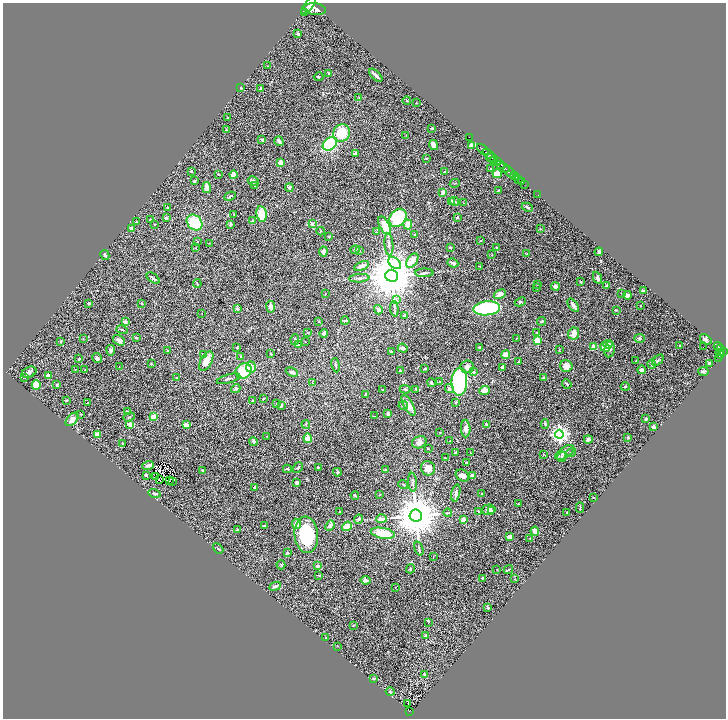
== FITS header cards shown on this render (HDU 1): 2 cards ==
NAXIS1  =                 1447
NAXIS2  =                 1432

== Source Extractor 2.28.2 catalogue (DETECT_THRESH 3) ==
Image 1447 x 1432 px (HDU 1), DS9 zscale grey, zoomed out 1/2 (1 PNG px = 2 x 2 image px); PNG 728 x 720 px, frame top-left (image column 2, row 1431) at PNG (3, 3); each listed source drawn as its Kron ellipse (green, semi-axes under 4 px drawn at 4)
Background 1.34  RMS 0.034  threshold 0.101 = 3 sigma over >= 5 px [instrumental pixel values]
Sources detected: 367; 32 cannot appear on this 1/2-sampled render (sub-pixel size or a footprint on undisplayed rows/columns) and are neither listed nor drawn; the other 335 listed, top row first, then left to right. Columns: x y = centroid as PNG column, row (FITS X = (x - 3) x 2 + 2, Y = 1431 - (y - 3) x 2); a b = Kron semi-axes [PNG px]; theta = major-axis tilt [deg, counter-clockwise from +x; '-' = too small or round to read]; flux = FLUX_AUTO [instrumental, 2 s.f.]
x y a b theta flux
308 6 10 3 51 5800
315 9 11 5 -8 8700
304 12 3 1 - 1800
298 34 4 2 - 13
267 66 2 1 - 2.3
329 73 2 2 - 5.1
376 75 8 2 -44 23
319 77 5 2 - 5.8
241 88 3 2 - 3.9
260 88 3 2 - 9.3
359 97 3 2 - 2.7
407 100 4 2 - 4.2
416 103 2 2 - 3.4
228 118 2 2 - 3.1
432 128 2 2 - 13
226 130 3 2 - 3.5
342 133 9 8 - 200
406 135 2 2 - 2.9
469 137 2 1 - 32
262 140 3 3 - 6.9
279 141 5 2 - 22
330 144 8 6 42 420
433 145 5 3 - 27
472 145 4 3 - 66
483 149 7 2 -42 2300
355 153 4 3 - 9.6
488 153 6 2 -35 2000
426 158 3 2 - 4.4
492 158 6 2 -10 540
494 160 4 2 - 540
497 161 3 3 - 1100
280 162 4 4 - 30
501 164 3 2 - 630
491 168 2 2 - 4.8
504 168 6 4 -21 1500
191 171 3 2 - 7.2
444 172 2 1 - 2.8
509 172 6 3 -49 3200
218 174 3 2 - 4.5
497 174 4 4 - 77
233 175 4 3 - 33
514 175 3 2 - 430
517 178 3 2 - 1000
519 179 3 2 - 740
194 181 3 2 - 6.9
253 181 6 3 -28 13
522 182 3 2 - 360
455 183 5 2 - 4.7
525 185 3 2 - 380
255 186 3 3 - 4.9
207 188 5 3 - 75
289 188 4 3 - 17
498 190 3 2 - 3.7
443 192 3 3 - 23
537 195 2 1 - 23
230 196 6 3 25 8.4
452 201 4 3 - 13
455 201 4 3 - 8.9
463 203 3 2 - 2.1
167 207 3 3 - 5.1
527 207 6 3 -26 9.6
234 214 3 2 - 3.2
261 214 8 5 -80 140
457 217 3 2 - 6.3
166 218 3 3 - 9.2
398 218 10 7 53 400
150 220 3 2 - 5.2
253 221 4 3 - 6
136 222 3 3 - 4.1
195 223 9 7 -45 220
230 224 3 2 - 13
312 224 4 3 - 17
408 224 5 4 - 61
154 225 3 2 - 3
384 226 10 5 -63 89
132 228 4 4 - 18
540 229 3 2 - 3.3
321 231 4 2 - 3.4
376 232 2 2 - 4.6
414 234 2 2 - 2.4
329 237 4 3 - 5.5
480 241 2 2 - 2.7
197 242 3 2 - 3.1
209 243 2 2 - 2.1
389 244 11 3 -85 17
450 247 3 3 - 11
497 247 3 2 - 3.9
195 248 2 2 - 3.4
355 250 4 2 - 8.4
359 250 2 2 - 2.5
323 251 5 4 - 30
599 252 4 3 - 14
527 254 3 2 - 3.4
105 255 5 2 - 9.9
492 255 2 2 - 1.9
412 261 8 5 56 69
395 263 7 5 -41 510
453 263 5 3 - 18
361 266 8 3 22 28
480 266 2 2 - 2.7
424 273 9 3 1 12
392 276 6 6 - 39000
153 278 7 2 -38 9.5
359 278 10 3 4 14
598 278 6 3 -66 15
581 282 4 3 - 5.4
197 283 4 2 - 4.5
537 284 3 3 - 5.5
607 286 3 3 - 28
555 287 4 4 - 24
536 288 3 3 - 3.7
643 290 3 2 - 9.1
325 294 2 1 - 2.8
500 294 6 4 29 35
622 294 3 2 - 3
627 295 4 3 - 20
396 300 3 3 - 5.7
520 302 6 3 25 6.3
89 303 3 2 - 9.6
141 303 3 2 - 4.9
573 305 8 2 -54 24
640 305 2 1 - 1.7
271 307 6 3 -82 48
487 308 13 7 5 680
237 309 4 3 - 13
394 309 7 3 -86 11
378 310 5 3 - 17
616 310 3 2 - 4.6
202 314 2 1 - 2.3
404 315 3 3 - 6.9
125 321 3 3 - 17
345 321 4 3 - 8.1
542 321 4 2 - 6.8
319 322 3 2 - 3.8
122 330 6 2 -17 5.4
307 333 3 2 - 3
324 333 4 4 - 14
537 333 4 3 - 5
574 333 6 5 - 56
83 338 2 2 - 2.8
136 338 4 3 - 5.6
517 338 3 2 - 2.7
639 338 5 4 - 8.8
706 339 6 4 -35 16
119 340 7 4 -33 17
295 340 5 2 - 5.6
305 341 2 1 - 2
537 341 4 3 - 86
61 342 4 3 - 5.7
608 344 4 4 - 19
298 345 3 3 - 7.5
680 345 2 2 - 3.9
593 346 3 3 - 22
718 346 4 2 - 340
237 347 2 2 - 4.7
605 347 5 4 - 74
703 347 2 1 - 33
403 348 5 3 - 14
480 348 4 2 - 8.6
609 349 8 5 81 18
720 349 3 2 - 470
111 350 5 4 - 16
559 350 3 2 - 3.3
168 351 2 2 - 6.1
392 352 4 2 - 9.4
724 352 3 2 - 760
271 353 4 3 - 4.7
721 353 2 1 - 210
204 354 4 3 - 12
720 354 5 3 - 870
506 355 4 4 - 65
241 356 3 2 - 3.7
97 358 5 3 - 15
719 358 2 1 - 41
79 359 2 2 - 6.9
658 360 7 3 44 7.7
206 361 11 5 61 60
636 361 2 2 - 3.9
518 362 3 2 - 3
709 363 2 2 - 6.1
151 364 3 3 - 7
652 364 4 3 - 14
336 365 7 2 -80 7.5
566 366 6 6 - 49
119 367 2 2 - 2.6
251 367 5 5 - 43
467 367 6 6 - 33
502 368 3 2 - 9
76 369 3 2 - 2.9
425 369 2 2 - 5.1
85 370 3 2 - 3
642 370 4 3 - 29
244 371 8 7 - 170
400 371 3 2 - 11
703 371 5 3 - 13
29 372 7 5 23 20
292 372 6 4 -24 16
473 372 2 2 - 34
48 375 4 4 - 20
24 377 3 2 - 3.3
176 377 2 1 - 1.6
543 378 3 2 - 6.1
228 379 12 2 15 12
312 382 3 2 - 3.1
440 382 2 2 - 4.3
459 382 14 8 88 1200
431 383 4 2 - 16
567 384 5 3 - 8
36 385 5 4 - 54
57 385 3 3 - 11
625 387 4 3 - 5.9
236 388 5 4 - 11
382 389 2 2 - 2.7
405 389 5 3 - 8.1
416 389 3 3 - 6.3
449 389 5 4 - 16
485 390 5 4 - 59
365 394 4 2 - 5.6
264 398 2 2 - 6.8
66 400 3 2 - 4.5
252 400 3 2 - 4.3
456 402 3 2 - 7.4
87 403 3 2 - 2.8
276 404 3 3 - 4
281 405 3 2 - 12
409 405 11 4 -60 64
403 406 4 3 - 7
127 411 4 3 - 9.9
388 413 3 3 - 27
81 414 2 2 - 4.6
374 416 2 1 - 1.9
129 417 6 2 19 4.8
153 417 3 3 - 54
72 419 8 4 47 31
646 419 3 2 - 9.5
130 424 3 2 - 56
306 424 4 2 - 4.7
486 424 2 2 - 9.9
545 424 4 2 - 5.2
186 425 4 3 - 32
653 427 3 3 - 21
466 429 9 4 -88 22
440 432 3 2 - 2.2
559 434 4 4 - 2400
97 435 3 3 - 51
267 436 2 1 - 1.7
628 437 4 3 - 5.5
308 438 4 4 - 55
588 439 4 4 - 18
253 441 4 3 - 15
449 441 2 2 - 3.5
419 442 7 6 - 31
122 443 2 1 - 2.3
428 449 3 2 - 3
456 452 3 2 - 14
565 452 11 5 34 33
470 453 2 2 - 1.7
571 453 5 3 - 7.7
544 454 2 2 - 2.1
562 457 5 3 - 11
445 458 2 1 - 2.4
466 462 3 2 - 4.1
148 465 6 3 19 22
318 467 2 2 - 5.8
298 468 6 3 53 7.2
428 468 7 7 - 46
287 469 4 2 - 5.6
385 469 3 2 - 5.5
202 470 3 2 - 5.7
337 472 4 3 - 10
146 475 2 2 - 42
462 476 7 5 -33 27
472 476 4 3 - 20
156 477 2 1 - 2.6
159 479 3 1 - 1
170 481 2 1 - 1.4
172 482 2 1 - 8
297 482 3 3 - 16
413 482 9 3 -86 12
403 484 5 3 - 6.9
254 487 3 2 - 4.5
155 493 6 3 -14 12
456 493 8 4 76 18
482 494 2 1 - 2.6
355 495 4 3 - 5.6
379 495 2 2 - 2.3
593 498 2 2 - 2.1
518 504 2 2 - 3.3
580 508 5 2 - 7.2
489 510 6 5 - 29
339 511 2 2 - 3.8
478 511 3 2 - 2.9
492 511 4 3 - 7.8
448 513 4 3 - 6
566 513 3 2 - 3.1
416 516 6 6 - 30000
359 519 5 3 - 8.8
381 519 5 3 - 40
463 520 3 3 - 26
296 524 5 4 - 41
265 526 3 2 - 6.5
330 526 5 4 - 17
347 526 5 4 - 75
237 530 3 3 - 5.8
535 531 4 4 - 51
383 533 12 5 -11 160
306 535 18 11 -85 350
509 537 4 3 - 31
530 539 3 2 - 3.5
218 548 6 2 -41 4.5
419 549 7 3 -72 8.8
287 553 3 3 - 6.4
433 557 2 2 - 2.5
281 565 4 2 - 4.2
317 566 3 3 - 17
410 569 4 3 - 6.1
497 570 4 2 - 3.1
508 570 5 3 - 8
319 575 3 3 - 5.8
483 578 3 2 - 8.8
515 579 3 2 - 2.5
365 580 5 4 - 18
275 586 6 3 24 15
395 587 2 1 - 2.5
488 608 4 3 - 7.8
428 622 3 2 - 3.1
353 625 3 2 - 3.3
425 636 3 2 - 8.1
326 638 3 3 - 5.1
338 646 2 2 - 2.5
424 674 4 3 - 8.3
374 678 3 3 - 15
390 692 4 3 - 9.2
408 704 2 1 - 7.2
410 711 3 2 - 210
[32 sub-pixel or undisplayed-footprint detections neither listed nor drawn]